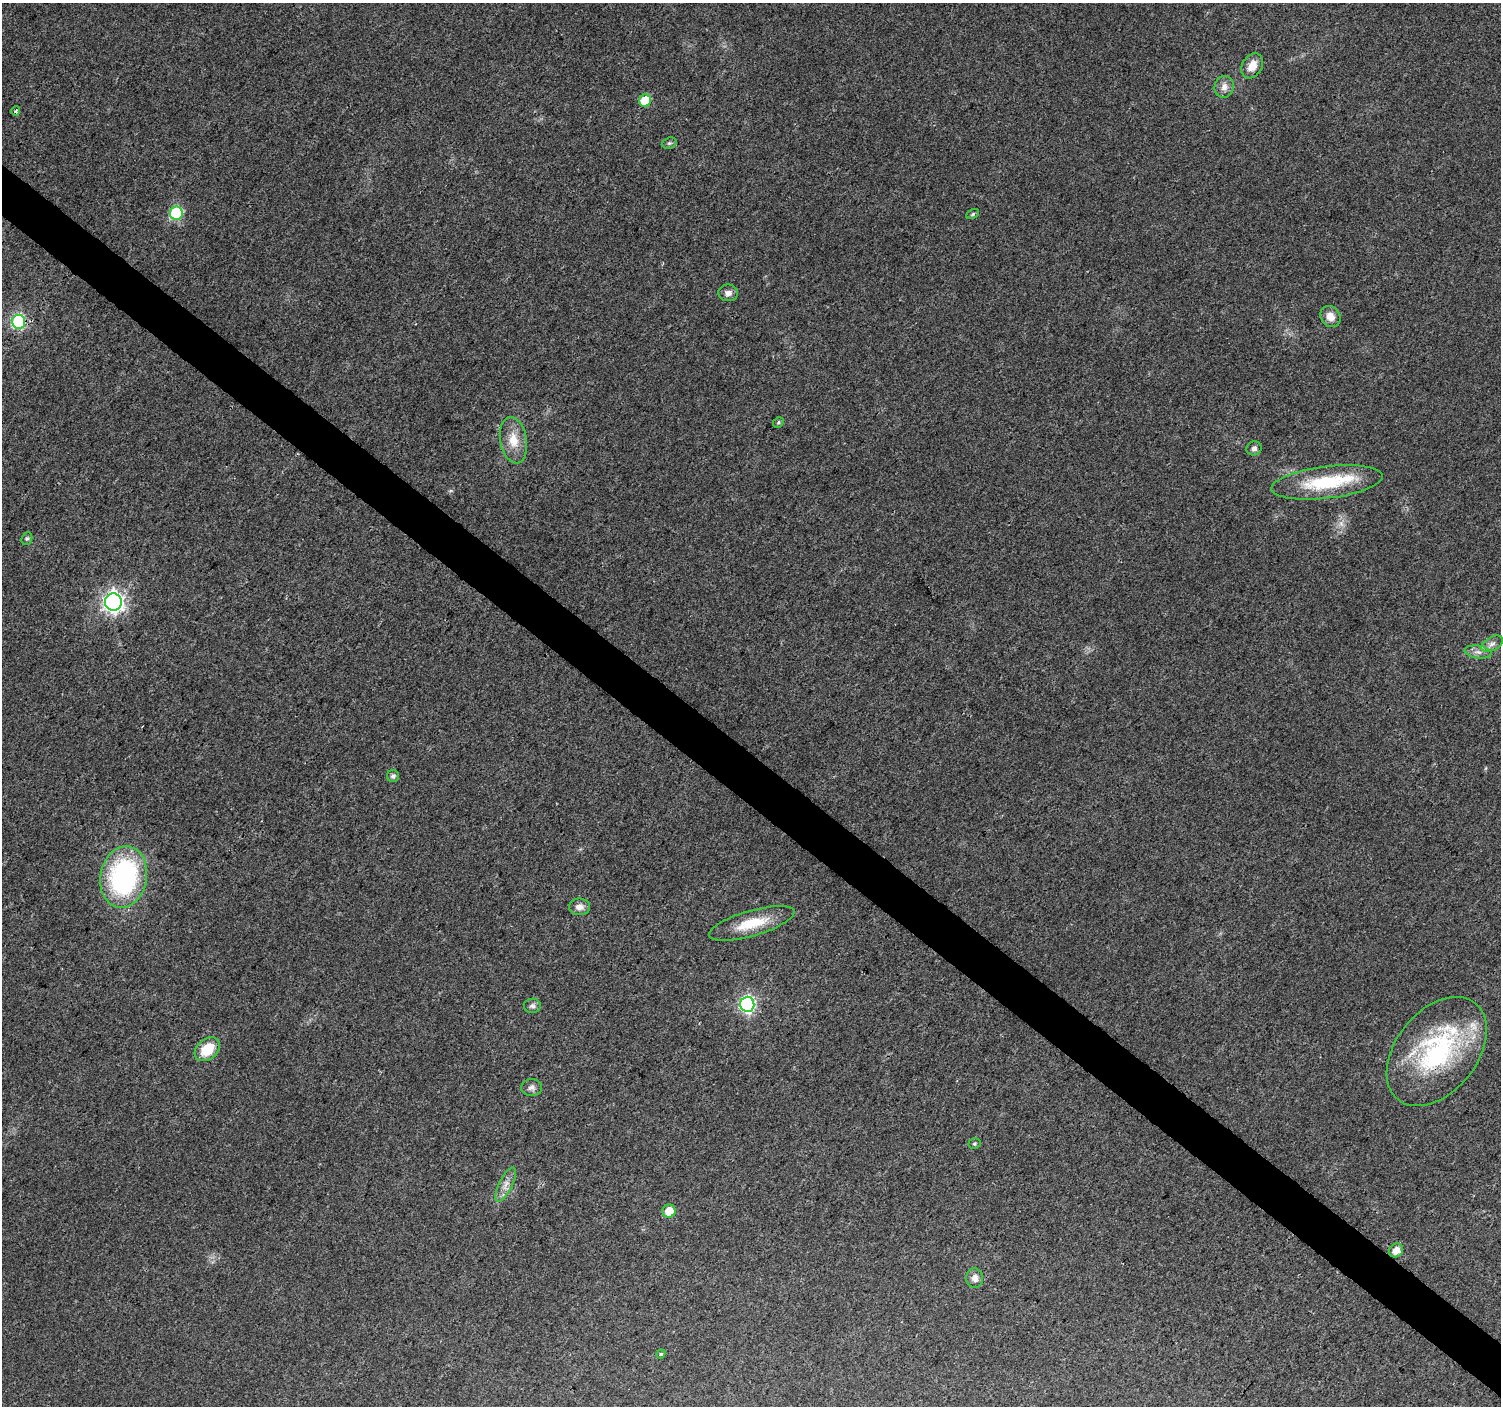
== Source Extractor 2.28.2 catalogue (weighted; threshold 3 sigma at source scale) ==
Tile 6 of 4 x 4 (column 2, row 2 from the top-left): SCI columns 1508-3006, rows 2983-4386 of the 6010 x 6031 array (HDU 1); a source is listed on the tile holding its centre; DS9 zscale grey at full resolution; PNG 1503 x 1408 px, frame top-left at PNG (2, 3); each listed source drawn as its Kron ellipse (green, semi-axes under 4 px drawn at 4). Shown black and unused: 4% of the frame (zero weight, under 3 of 4 exposures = <1% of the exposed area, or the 3 px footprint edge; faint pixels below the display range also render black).
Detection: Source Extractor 2.28.2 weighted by HDU 2 'WHT'; one run over the whole footprint, this tile lists its part. Background 0.0216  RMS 0.0035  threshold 0.0159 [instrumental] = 3 sigma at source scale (4.5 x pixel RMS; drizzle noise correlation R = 1.50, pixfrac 1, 0.0396/0.0396 arcsec/px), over >= 5 px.
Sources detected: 34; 1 inside a brighter listed object's ellipse — not listed separately; the other 33 listed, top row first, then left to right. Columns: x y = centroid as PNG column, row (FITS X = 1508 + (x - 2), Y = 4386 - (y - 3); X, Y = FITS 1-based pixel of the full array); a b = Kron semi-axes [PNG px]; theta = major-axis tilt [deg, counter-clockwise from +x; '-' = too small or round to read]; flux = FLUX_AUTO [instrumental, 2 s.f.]
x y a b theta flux
1252 66 13 9 60 4.4
1224 87 11 9 75 2.5
645 101 6 6 - 12
16 111 5 4 - 0.95
669 143 7 5 19 0.77
176 213 6 6 - 34
973 214 7 4 28 0.64
728 293 10 8 1 1.8
1330 317 11 9 -54 3.3
19 322 7 6 - 53
778 422 6 5 - 0.58
513 440 23 13 -80 6.7
1254 448 7 7 - 1.3
1327 482 56 16 7 23
27 539 6 5 - 0.59
113 602 8 8 - 170
1492 644 12 6 28 1.7
1478 652 13 6 -8 1.9
393 776 6 6 - 1
124 877 31 23 79 66
579 907 10 8 3 2.2
752 923 44 12 16 11
747 1004 7 7 - 88
532 1006 8 7 - 1.1
207 1049 14 10 40 9.1
1437 1051 62 40 51 54
532 1088 10 8 1 1.6
974 1144 6 5 - 0.59
506 1185 19 6 64 2.9
669 1211 6 6 - 5.6
1396 1250 7 6 - 3.2
975 1278 10 8 -87 2.2
661 1354 4 4 - 0.41
Overlapping masked pixels (flux is a lower limit): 2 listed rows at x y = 19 322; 1437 1051